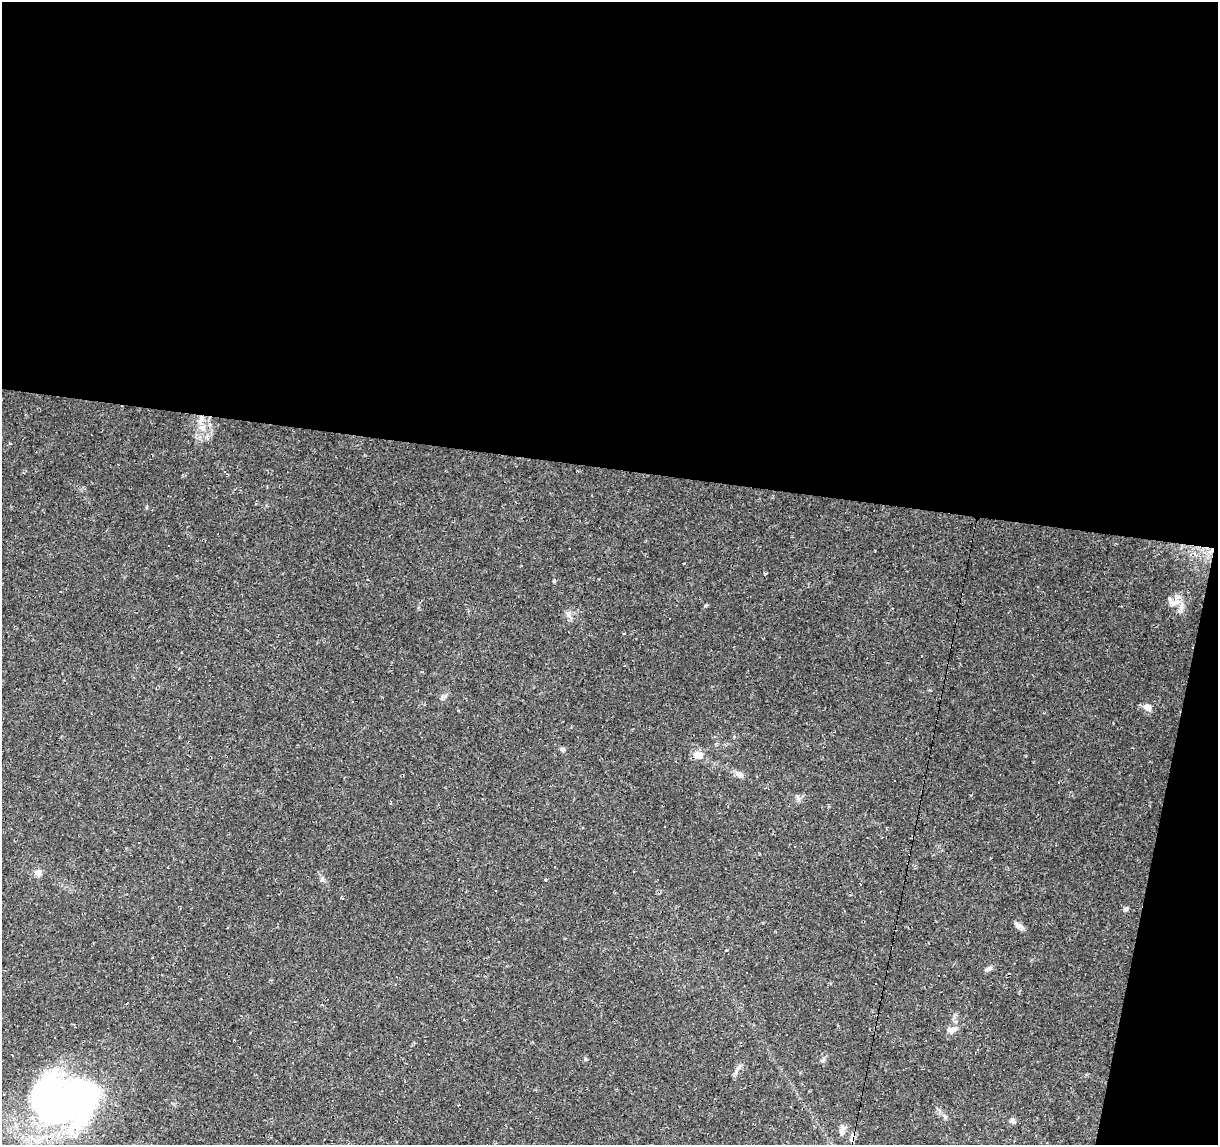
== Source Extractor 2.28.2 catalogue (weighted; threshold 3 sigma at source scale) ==
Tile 4 of 4 x 4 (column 4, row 1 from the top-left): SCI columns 3654-4869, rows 3713-4855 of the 4869 x 5077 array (HDU 1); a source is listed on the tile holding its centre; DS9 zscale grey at full resolution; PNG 1220 x 1147 px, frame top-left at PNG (2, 2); no overlay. Shown black and unused: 44% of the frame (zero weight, under 2 of 3 exposures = <1% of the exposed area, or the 3 px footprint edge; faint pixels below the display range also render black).
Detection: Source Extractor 2.28.2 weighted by HDU 2 'WHT'; one run over the whole footprint, this tile lists its part. Background 0.0556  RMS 0.0046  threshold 0.0207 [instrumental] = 3 sigma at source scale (4.5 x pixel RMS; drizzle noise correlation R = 1.50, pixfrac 1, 0.0396/0.0396 arcsec/px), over >= 5 px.
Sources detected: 65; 2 inside a brighter object's white glare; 22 cosmic-ray / hot-pixel residue — not listed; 2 inside a brighter listed object's ellipse — not listed separately; the other 39 listed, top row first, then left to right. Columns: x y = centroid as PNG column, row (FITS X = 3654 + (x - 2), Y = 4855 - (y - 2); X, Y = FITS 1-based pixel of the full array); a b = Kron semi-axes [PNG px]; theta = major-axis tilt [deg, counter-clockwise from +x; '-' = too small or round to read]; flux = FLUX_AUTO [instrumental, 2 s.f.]
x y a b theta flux
202 419 11 6 -90 2.6
10 443 3 3 - 0.69
225 472 4 4 - 0.63
765 574 4 2 - 0.55
1177 596 8 7 - 2
1170 600 15 6 -64 2.2
705 606 5 3 - 0.56
1181 607 14 6 78 2.5
568 613 8 6 -55 1.6
624 634 3 3 - 1.1
624 665 3 2 - 0.42
443 698 8 6 -80 1.2
353 702 3 2 - 0.59
1147 707 12 8 -30 2.5
1095 716 3 2 - 0.24
563 749 6 5 - 0.94
698 755 15 10 -13 3.7
739 774 11 7 -28 2.4
1058 782 3 3 - 0.94
38 873 9 8 - 2.4
322 878 7 5 90 1
545 879 4 3 - 0.42
860 884 3 2 - 0.53
1126 909 6 5 - 1.1
1018 925 11 7 -26 2
228 927 3 2 - 0.51
988 969 11 5 28 1.4
746 972 3 3 - 0.65
127 1003 3 2 - 0.4
952 1030 14 9 13 3
55 1037 3 3 - 0.55
12 1055 3 2 - 0.39
823 1060 9 4 30 0.82
736 1071 11 4 64 1.5
65 1106 66 58 50 150
945 1117 7 5 -73 1.1
1013 1121 8 6 -50 1.3
814 1126 3 3 - 0.54
842 1129 15 7 61 2.2
Overlapping masked pixels (flux is a lower limit): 1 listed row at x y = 202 419
Unlisted compact peaks at least as high as the median listed source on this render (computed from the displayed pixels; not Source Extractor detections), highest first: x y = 554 581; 585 1059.